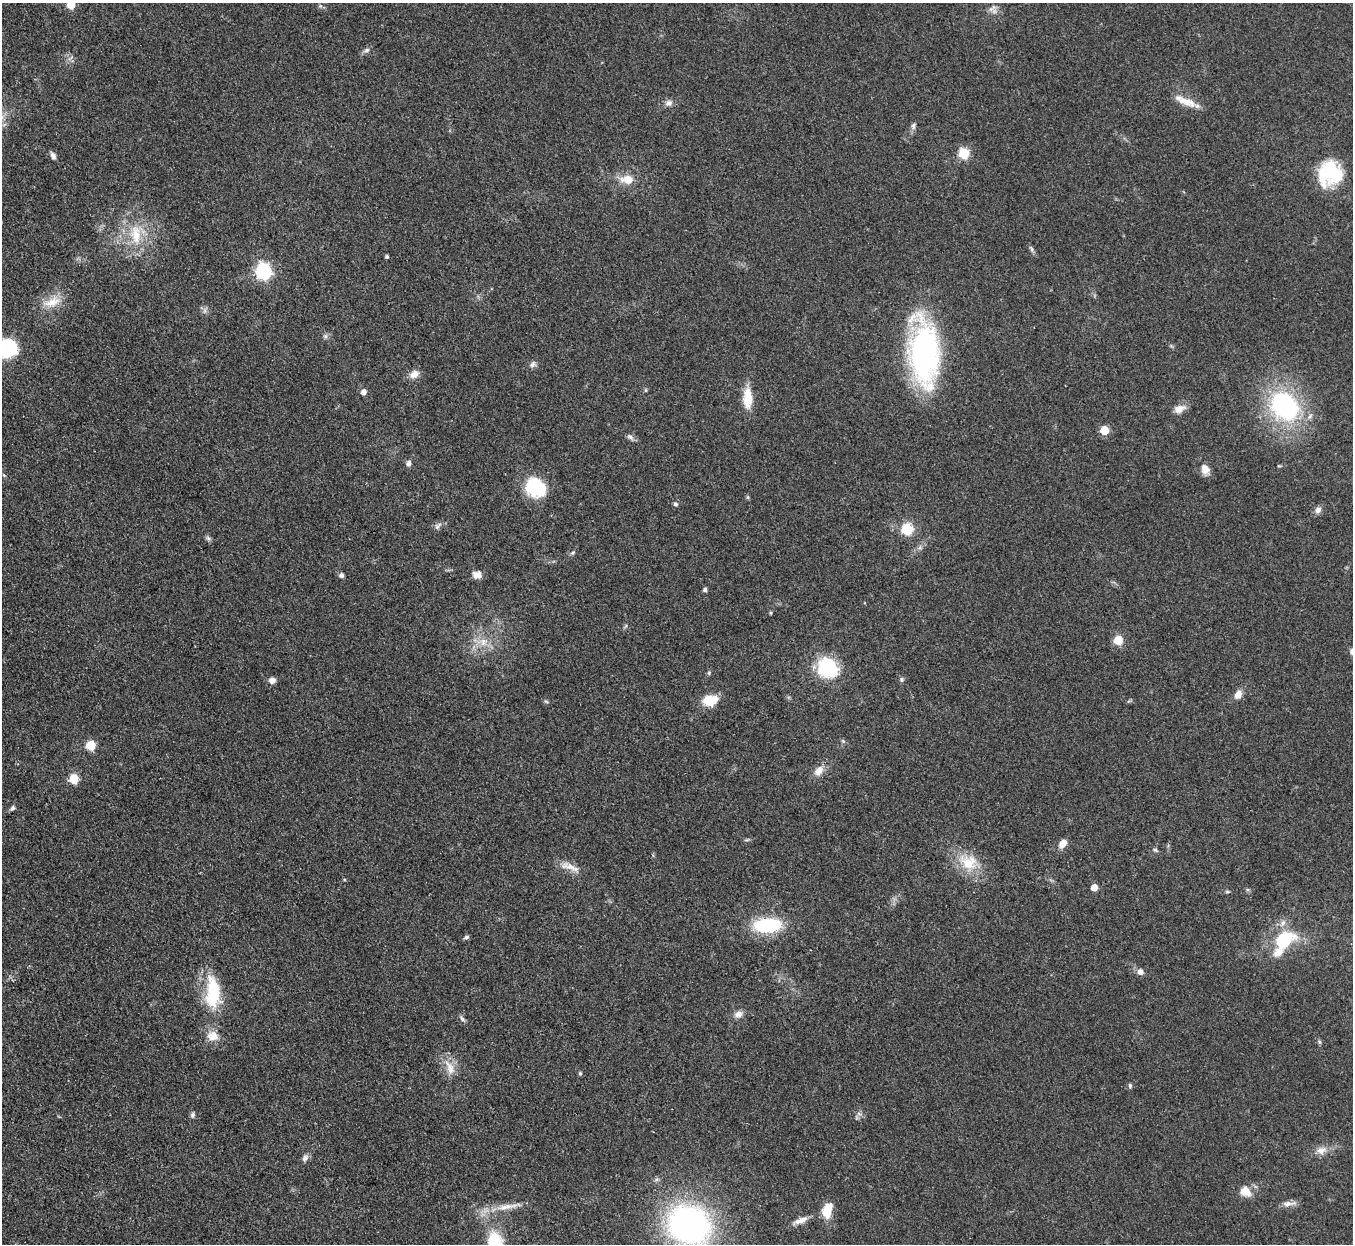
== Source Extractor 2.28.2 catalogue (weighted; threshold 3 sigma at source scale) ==
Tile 7 of 4 x 4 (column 3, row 2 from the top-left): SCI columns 2704-4054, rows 2758-3999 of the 5406 x 5391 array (HDU 1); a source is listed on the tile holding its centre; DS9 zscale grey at full resolution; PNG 1355 x 1246 px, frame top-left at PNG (2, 3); no overlay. Shown black and unused: <1% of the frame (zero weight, under 3 of 4 exposures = <1% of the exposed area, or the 3 px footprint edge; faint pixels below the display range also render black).
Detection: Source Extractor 2.28.2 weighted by HDU 2 'WHT'; one run over the whole footprint, this tile lists its part. Background 0.0857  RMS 0.0062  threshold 0.0278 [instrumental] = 3 sigma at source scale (4.5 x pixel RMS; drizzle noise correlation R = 1.50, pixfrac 1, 0.05/0.05 arcsec/px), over >= 5 px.
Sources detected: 91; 3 inside a brighter listed object's ellipse — not listed separately; the other 88 listed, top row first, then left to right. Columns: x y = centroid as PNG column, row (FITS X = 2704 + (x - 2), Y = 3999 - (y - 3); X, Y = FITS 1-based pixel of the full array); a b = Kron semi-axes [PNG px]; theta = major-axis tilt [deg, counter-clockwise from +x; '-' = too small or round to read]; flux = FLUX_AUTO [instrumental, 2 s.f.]
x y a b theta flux
71 4 5 5 - 19
320 6 5 5 - 1.1
992 8 15 6 33 3
366 50 9 6 18 2.1
1186 102 28 9 -20 9.2
669 103 10 8 13 3
914 126 9 6 80 2
964 153 6 6 - 44
53 156 9 5 -62 2.4
1329 173 27 25 63 40
627 179 14 10 -6 9.8
136 235 33 16 -85 23
1032 249 10 5 -58 1.5
387 257 4 4 - 1.2
263 271 7 7 - 140
52 302 28 13 19 12
205 310 7 4 72 1.5
325 336 6 6 - 1.5
7 348 17 15 3 54
924 352 52 23 -86 200
533 364 10 7 45 2.2
414 374 13 9 28 5.2
646 390 6 4 90 0.74
364 392 5 5 - 3.6
748 398 25 11 -89 13
1284 406 24 19 -45 120
1179 409 16 9 20 5.3
1104 430 5 5 - 23
630 437 11 6 -36 2.1
408 463 7 6 - 2.4
1279 466 5 3 - 0.58
1205 469 12 9 -66 5.8
4 475 7 3 -37 0.86
536 488 24 20 -35 31
676 504 6 5 - 1.4
1318 510 11 7 61 2.8
438 526 12 6 44 2.5
907 529 6 6 - 59
208 538 8 5 -44 1.5
920 548 7 4 -18 1.2
573 553 7 5 23 1.1
341 575 5 5 - 2.1
477 575 11 9 -3 4.1
705 590 4 4 - 1.8
771 613 5 3 - 0.63
1118 640 5 5 - 24
483 642 14 11 -4 8.7
827 668 23 21 -30 37
709 673 5 5 - 0.9
272 680 7 7 - 3.5
901 680 6 6 - 1.3
1238 695 11 8 62 5.2
710 700 16 11 11 14
546 701 6 4 -3 0.92
843 741 7 4 -45 1
91 745 6 5 - 32
819 771 16 10 49 6
74 779 6 5 - 32
12 808 7 6 - 1.5
747 840 8 4 9 1
1063 844 11 8 52 5.5
1155 850 7 5 -36 1.1
968 862 28 21 -24 21
571 867 29 9 -17 7.4
1094 887 5 5 - 8.5
1227 892 6 4 -1 0.86
767 925 29 15 4 44
466 937 6 5 - 1.5
1284 939 23 16 36 33
1140 972 7 7 - 3.4
213 991 42 20 -87 35
738 1014 12 9 28 3.8
462 1019 9 5 -46 1.6
213 1036 17 14 -21 8.2
1319 1042 6 4 -60 1
450 1068 25 11 -66 9.2
580 1073 5 4 - 0.93
1130 1086 6 5 - 1.2
859 1114 7 4 -19 1.4
192 1115 8 5 74 1.5
1321 1150 16 10 23 5.7
305 1158 10 7 57 2.6
1246 1191 16 12 -39 8
1289 1204 19 7 6 4
508 1206 42 7 10 11
827 1210 17 10 75 13
800 1221 21 7 23 5.7
689 1225 39 34 -24 220
Isophote crosses this tile's border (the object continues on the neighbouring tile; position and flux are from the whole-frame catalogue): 3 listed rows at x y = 71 4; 7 348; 689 1225